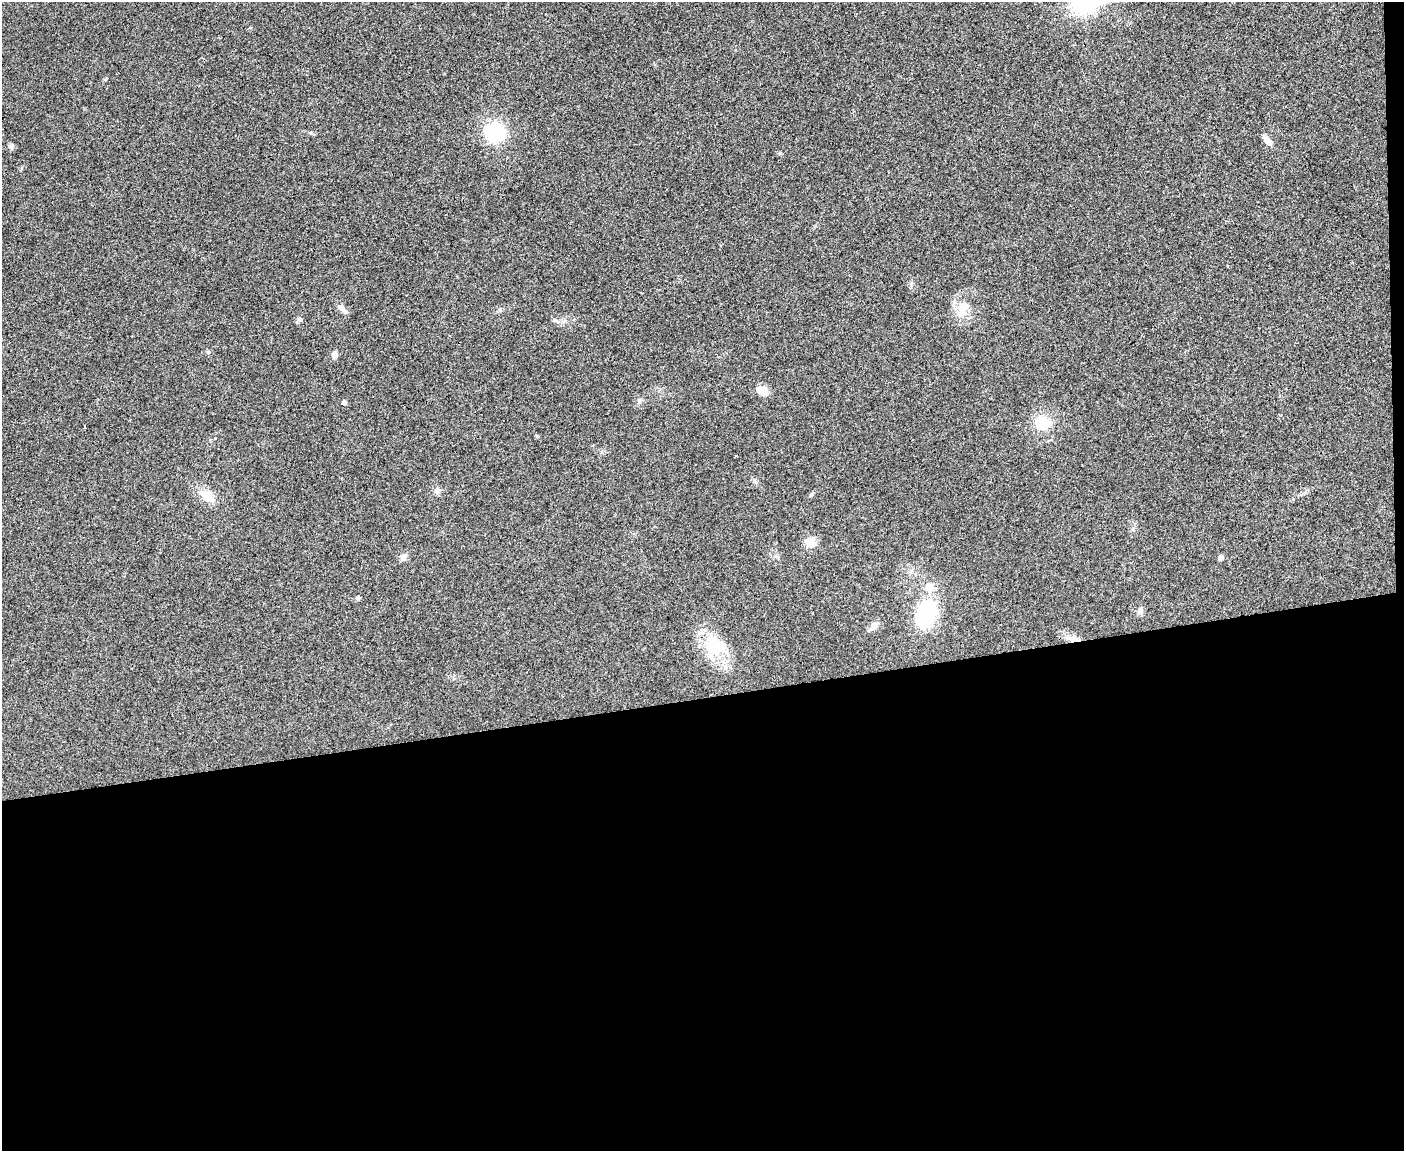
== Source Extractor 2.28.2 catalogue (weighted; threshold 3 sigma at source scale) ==
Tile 12 of 3 x 4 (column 3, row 4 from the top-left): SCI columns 2938-4339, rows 2-1150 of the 4577 x 4598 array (HDU 1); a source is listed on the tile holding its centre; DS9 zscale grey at full resolution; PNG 1406 x 1153 px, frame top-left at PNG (2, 2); no overlay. Shown black and unused: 40% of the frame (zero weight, under 3 of 4 exposures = <1% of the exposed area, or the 3 px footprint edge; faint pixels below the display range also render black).
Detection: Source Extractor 2.28.2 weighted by HDU 2 'WHT'; one run over the whole footprint, this tile lists its part. Background 0.0189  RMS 0.0043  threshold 0.0195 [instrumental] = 3 sigma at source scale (4.5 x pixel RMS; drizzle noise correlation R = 1.50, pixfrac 1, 0.05/0.05 arcsec/px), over >= 5 px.
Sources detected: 28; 1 inside a brighter listed object's ellipse — not listed separately; the other 27 listed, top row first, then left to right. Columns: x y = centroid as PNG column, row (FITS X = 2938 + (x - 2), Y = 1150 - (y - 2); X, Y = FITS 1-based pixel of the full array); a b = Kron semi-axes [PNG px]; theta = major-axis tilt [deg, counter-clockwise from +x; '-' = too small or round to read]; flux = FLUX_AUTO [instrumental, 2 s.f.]
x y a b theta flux
1084 3 10 8 8 230
495 133 20 19 - 28
1267 141 12 7 -48 3
11 146 6 6 - 1.5
341 308 11 8 -49 2.2
963 309 24 13 71 7.7
500 310 6 4 90 0.67
299 319 7 6 - 0.98
555 321 12 5 -27 1.3
334 355 8 7 - 2.1
762 390 14 9 -32 4.5
639 400 8 4 81 0.87
344 402 5 5 - 1.4
1043 423 18 14 -9 12
537 436 5 5 - 0.46
437 491 9 7 61 1.7
207 497 21 13 -37 6.7
810 542 14 11 -15 5.2
403 557 9 7 30 2.1
1221 558 5 5 - 1.9
929 587 14 12 -34 5.4
358 598 5 4 - 1.2
1140 611 9 7 -82 1.8
926 614 25 18 73 40
875 625 12 8 44 2.6
1072 639 20 8 -17 4
715 646 27 21 -38 21
Overlapping masked pixels (flux is a lower limit): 1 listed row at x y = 1072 639
Isophote crosses this tile's border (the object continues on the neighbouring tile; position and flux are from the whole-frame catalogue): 1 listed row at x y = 1084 3
Unlisted compact peaks at least as high as the median listed source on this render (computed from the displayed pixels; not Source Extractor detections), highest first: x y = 780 153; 311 133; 208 352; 105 79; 215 438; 911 283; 811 495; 754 480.